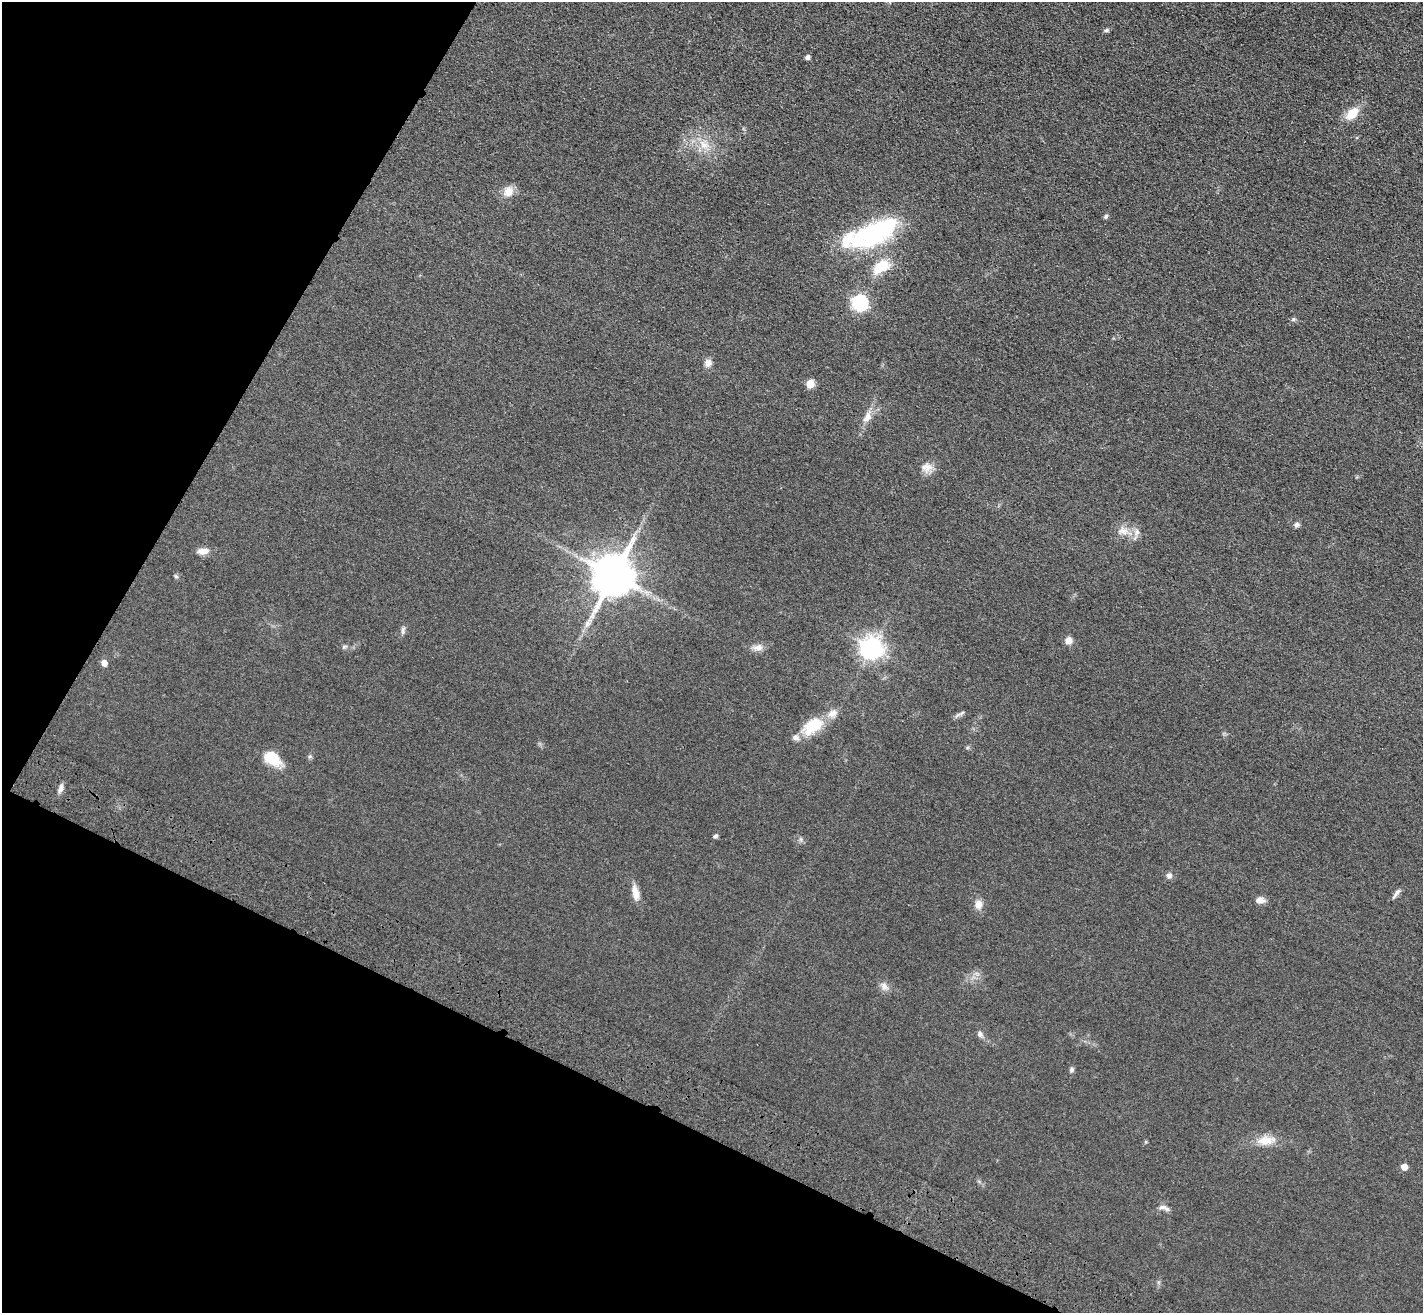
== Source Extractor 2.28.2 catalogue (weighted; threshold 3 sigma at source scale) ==
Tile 9 of 4 x 4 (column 1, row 3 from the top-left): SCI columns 67-1487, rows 1568-2878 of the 5814 x 5891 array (HDU 1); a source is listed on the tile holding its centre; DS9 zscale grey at full resolution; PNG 1425 x 1315 px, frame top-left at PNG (2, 2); no overlay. Shown black and unused: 25% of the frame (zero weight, under 3 of 4 exposures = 6% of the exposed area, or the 3 px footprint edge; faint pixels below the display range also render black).
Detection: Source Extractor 2.28.2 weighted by HDU 2 'WHT'; one run over the whole footprint, this tile lists its part. Background 0.067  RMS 0.0077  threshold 0.0347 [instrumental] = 3 sigma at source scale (4.5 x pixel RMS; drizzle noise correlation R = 1.50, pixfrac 1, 0.05/0.05 arcsec/px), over >= 5 px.
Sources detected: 48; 3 inside a brighter object's white glare — not listed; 4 inside a brighter listed object's ellipse — not listed separately; the other 41 listed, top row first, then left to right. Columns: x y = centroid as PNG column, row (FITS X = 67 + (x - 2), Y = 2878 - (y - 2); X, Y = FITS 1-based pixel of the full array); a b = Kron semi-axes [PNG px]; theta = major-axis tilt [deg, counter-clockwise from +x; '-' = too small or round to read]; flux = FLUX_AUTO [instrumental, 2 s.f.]
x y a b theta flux
1106 30 7 5 15 1.5
807 57 5 4 - 2.7
1352 113 16 10 44 13
704 145 17 9 -30 9.4
508 191 14 12 56 7.5
1106 216 7 5 61 1.3
874 238 42 22 20 57
881 267 24 14 33 19
860 303 8 7 - 130
1293 319 6 5 - 1.2
708 363 9 8 - 4.1
810 384 6 6 - 13
867 417 17 9 61 6.8
926 467 16 11 3 6.7
1297 525 7 6 - 2.1
1123 531 16 9 -5 7.2
203 551 14 8 6 5.8
613 575 13 11 65 2500
176 576 6 5 - 1.2
587 624 10 5 64 3.4
403 630 11 4 86 1.9
1069 641 8 8 - 4.5
344 647 6 4 20 1.2
758 647 15 8 5 4.8
871 648 9 8 - 430
104 663 7 6 - 4.1
814 725 23 14 36 28
272 758 18 12 -35 20
61 788 13 6 72 3.1
716 836 6 5 - 1.4
1169 875 6 6 - 3
635 893 20 8 -78 7.1
1396 894 15 4 53 2.6
1260 900 11 7 -3 4.3
978 904 11 9 85 5.6
884 986 12 8 -43 3.9
980 1034 8 6 -72 2.4
1071 1070 6 6 - 1.6
1265 1140 21 11 7 11
1404 1167 5 5 - 6.9
1164 1207 15 6 -16 3.1